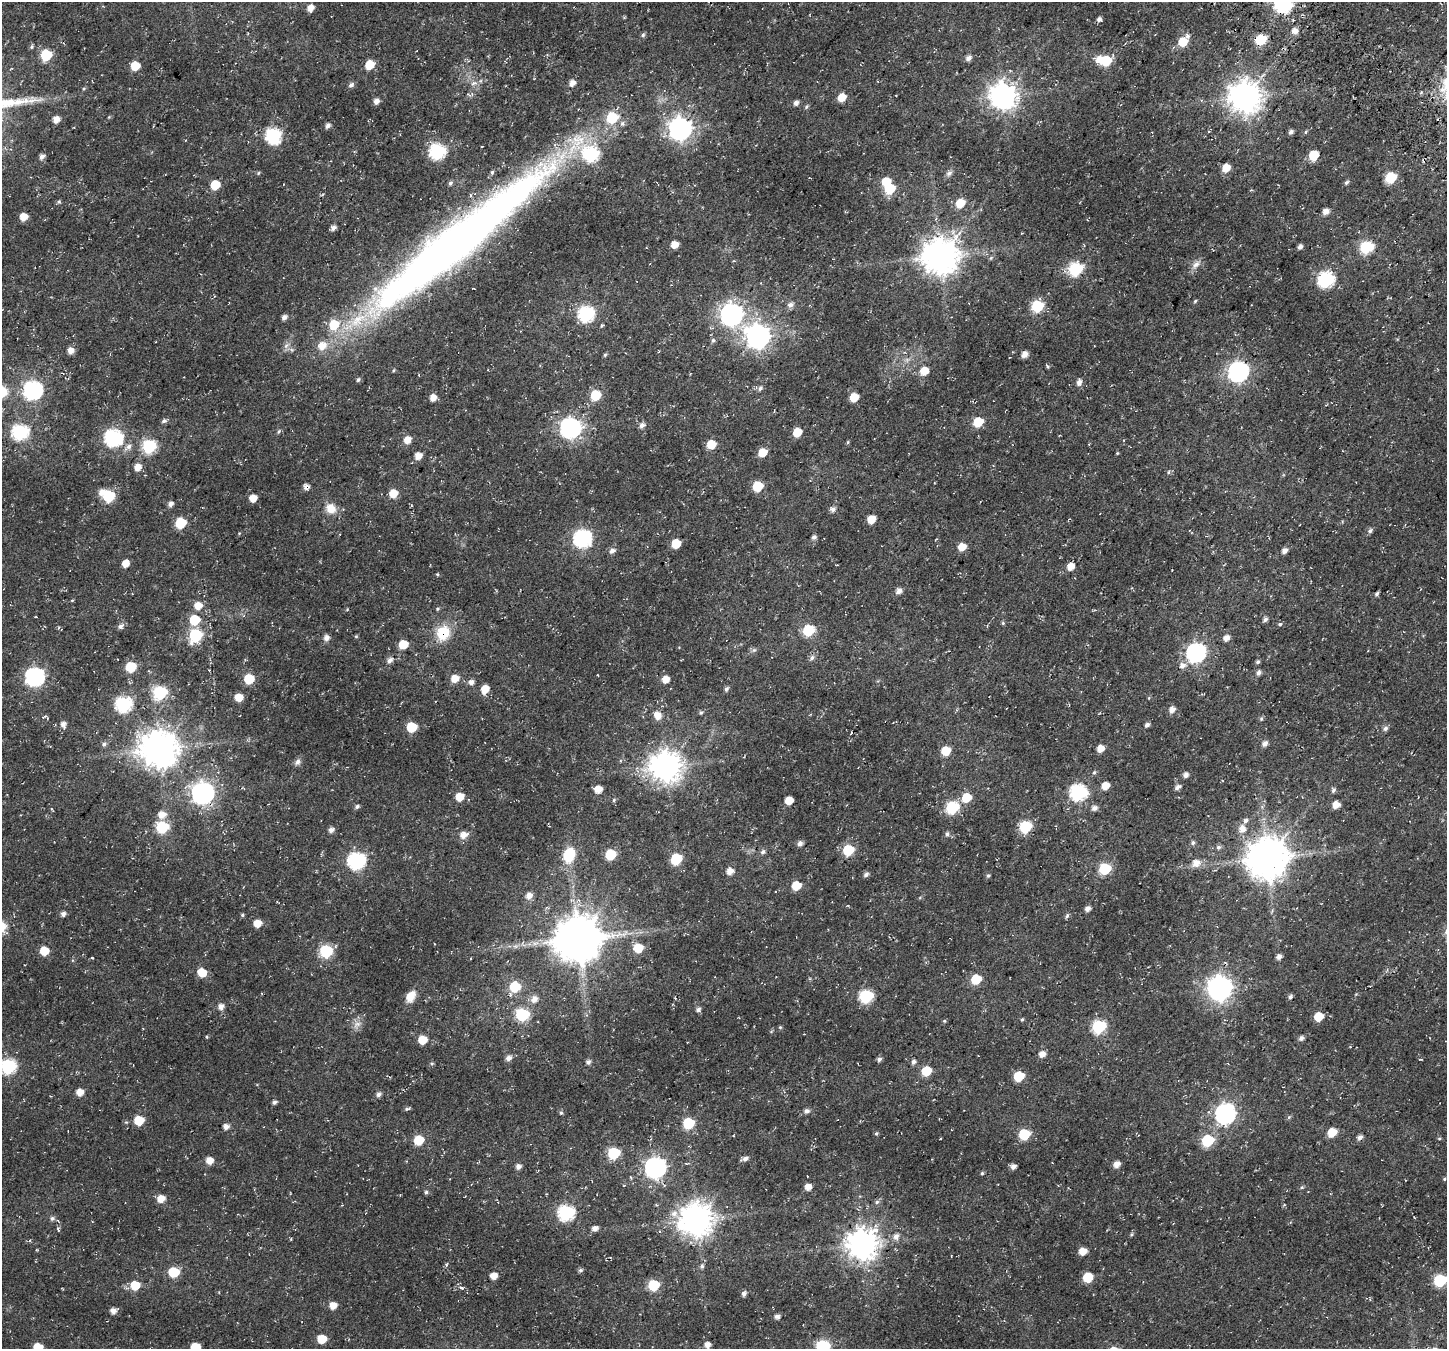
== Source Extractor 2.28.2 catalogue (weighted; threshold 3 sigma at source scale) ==
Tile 10 of 4 x 4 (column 2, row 3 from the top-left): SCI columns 1678-3122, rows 1826-3172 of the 6237 x 6280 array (HDU 1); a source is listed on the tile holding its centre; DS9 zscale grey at full resolution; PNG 1449 x 1351 px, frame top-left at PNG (2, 2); no overlay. Shown black and unused: <1% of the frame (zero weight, under 3 of 4 exposures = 13% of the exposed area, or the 3 px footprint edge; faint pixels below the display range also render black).
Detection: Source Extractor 2.28.2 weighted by HDU 2 'WHT'; one run over the whole footprint, this tile lists its part. Background 0.0184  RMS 0.0048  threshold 0.0215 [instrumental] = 3 sigma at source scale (4.5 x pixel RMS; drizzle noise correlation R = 1.50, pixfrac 1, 0.0396/0.0396 arcsec/px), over >= 5 px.
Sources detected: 320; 2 inside a brighter object's white glare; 5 cosmic-ray / hot-pixel residue — not listed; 6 inside a brighter listed object's ellipse — not listed separately; the other 307 listed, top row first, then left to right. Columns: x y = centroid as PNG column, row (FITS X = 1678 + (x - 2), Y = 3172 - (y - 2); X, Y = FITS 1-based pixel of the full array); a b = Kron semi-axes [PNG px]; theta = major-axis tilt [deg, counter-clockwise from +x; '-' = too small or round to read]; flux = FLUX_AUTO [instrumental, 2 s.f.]
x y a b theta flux
1283 4 8 7 - 110
310 8 6 5 - 4.2
1099 19 5 5 - 1.5
1294 31 6 5 - 3.3
643 35 6 5 - 0.87
1187 36 7 6 - 1.3
1260 40 7 6 - 26
1183 42 7 6 - 11
32 47 6 5 - 0.72
46 55 7 6 - 29
968 58 7 6 - 2
1099 59 8 7 - 4.2
1106 61 7 6 - 22
369 65 6 6 - 11
135 66 6 6 - 11
474 83 10 6 10 1.9
572 83 6 5 - 3.1
351 85 7 5 28 1.4
1003 96 9 9 - 500
842 97 6 5 - 7.3
1245 97 10 10 - 790
376 101 5 5 - 2.7
796 103 6 5 - 1.8
806 107 7 5 56 0.77
109 117 4 4 - 0.43
56 120 6 5 - 3.8
328 125 7 5 52 1.4
680 129 9 8 - 330
1291 132 6 5 - 1.4
273 136 8 7 - 83
437 152 8 7 - 89
1314 155 6 6 - 18
42 157 6 5 - 1.9
1226 168 7 6 - 6.6
492 172 5 4 - 0.77
258 173 5 5 - 0.55
949 173 9 6 29 1.4
1391 178 7 6 - 27
1346 182 6 4 43 0.94
450 183 6 5 - 0.92
215 185 6 6 - 12
889 188 7 6 - 21
59 202 6 5 - 0.66
960 203 7 6 - 11
1325 212 6 5 - 3.1
23 217 6 5 - 5.7
333 228 5 5 - 1.9
456 244 232 33 39 460
674 244 6 5 - 4.4
1300 247 5 4 - 1.5
1366 247 8 6 12 39
940 256 11 10 - 1100
991 258 5 5 - 0.66
1196 264 14 8 41 2.8
1075 269 7 7 - 60
1326 280 8 7 - 93
1195 301 6 3 46 0.58
790 305 8 7 - 2
1037 306 7 6 - 36
586 314 8 7 - 93
731 315 9 8 - 300
284 317 5 5 - 1.9
758 337 10 9 - 390
713 340 6 5 - 0.92
70 351 6 6 - 3.4
1024 354 6 5 - 3.5
605 355 5 4 - 0.63
1047 366 6 3 -50 0.57
924 371 7 6 - 7.2
1238 372 8 8 - 210
358 380 5 5 - 0.93
1079 382 7 5 67 2.1
760 388 8 5 61 1.3
33 390 8 8 - 160
595 395 7 6 - 17
854 397 6 5 - 10
433 398 6 5 - 3.8
164 421 7 4 14 1.1
978 422 6 6 - 16
642 425 6 6 - 2
570 428 8 8 - 210
279 431 6 4 59 0.67
20 432 8 7 - 89
797 432 6 6 - 9.3
113 438 8 8 - 130
407 440 7 6 - 4.7
848 442 6 3 71 0.49
711 444 6 6 - 11
149 446 7 7 - 54
128 447 10 6 40 2.1
762 452 6 6 - 8.8
1117 453 4 4 - 0.45
418 456 6 5 - 4.4
138 467 6 6 - 4.3
1168 472 6 4 89 0.57
757 486 6 6 - 19
393 493 8 7 - 6
108 496 8 7 - 37
253 498 6 5 - 5.2
170 504 6 5 - 1.8
331 508 13 11 -41 5.9
833 509 7 6 - 1.7
871 519 6 5 - 6.9
180 523 7 6 - 22
1370 531 7 5 46 1.3
814 537 5 5 - 1.3
582 538 8 8 - 130
676 544 6 6 - 12
962 547 6 6 - 6
612 551 7 6 - 2
1284 551 6 5 - 2.1
125 564 6 5 - 4.6
1071 567 6 6 - 4.6
437 574 4 4 - 0.51
899 591 6 5 - 2.4
1377 594 6 4 41 0.89
72 600 5 3 - 0.38
198 606 7 7 - 5.5
36 617 3 2 - 0.36
195 620 7 7 - 16
1265 620 6 5 - 1.2
1003 623 5 5 - 0.6
1280 624 6 5 - 0.73
121 626 9 6 35 1.7
808 630 7 6 - 29
443 633 18 15 66 14
195 635 7 7 - 46
356 636 5 4 - 0.52
326 638 6 6 - 2.4
1226 638 6 5 - 2.9
403 644 6 6 - 10
754 650 7 5 43 1
1196 653 8 8 - 180
812 658 7 6 - 1.5
390 660 9 6 42 2
1258 662 6 5 - 0.81
1182 665 9 7 15 2.7
131 667 6 6 - 19
1258 673 6 5 - 1.6
35 677 8 8 - 160
455 678 7 6 - 5.9
249 679 6 6 - 16
665 679 6 5 - 4.7
471 682 6 6 - 2.2
485 689 7 6 - 6.4
726 689 6 5 - 1.1
160 693 7 7 - 52
239 697 6 6 - 6.5
123 704 8 7 - 93
1172 710 7 6 - 2.8
701 713 5 5 - 0.75
657 716 10 8 -53 4.2
44 717 9 3 24 0.66
1261 719 6 5 - 0.72
63 724 8 6 -72 2.1
1147 725 6 5 - 1.3
411 727 6 6 - 17
1385 728 7 6 - 1.4
851 733 3 2 - 0.36
104 744 6 6 - 1.2
1265 744 6 5 - 2.4
1100 748 7 6 - 4.1
159 749 12 11 - 1100
946 751 6 6 - 11
297 762 9 7 56 1.7
666 766 10 10 - 710
1094 772 6 4 42 0.76
1186 775 6 5 - 1.9
1105 786 6 5 - 5.6
1178 787 7 5 31 1.9
598 789 6 6 - 4.9
1333 790 7 5 72 1.1
1078 792 8 7 - 100
203 793 9 8 - 300
459 797 6 6 - 6.8
966 798 8 7 - 11
614 800 6 4 88 0.62
789 800 6 5 - 7.1
1336 805 6 6 - 4.3
357 806 6 5 - 1.1
952 808 7 6 - 45
1094 808 7 6 - 1.9
52 809 6 3 -57 0.5
161 815 9 8 - 4.3
162 827 7 7 - 33
1025 827 7 6 - 37
1242 829 10 9 - 4
331 830 6 5 - 2
947 834 7 5 65 1.2
464 835 8 6 23 4
1193 843 6 5 - 0.99
800 844 6 6 - 1.8
1218 847 7 6 - 1.2
848 850 7 6 - 25
763 852 7 6 - 1.2
569 855 13 10 73 16
610 855 7 6 - 20
1267 858 12 11 - 1600
676 859 7 6 - 27
356 861 8 7 - 120
1196 863 9 8 - 3.9
1105 869 7 6 - 31
730 871 6 6 - 3.7
866 874 6 5 - 1.3
988 875 6 4 72 0.78
796 885 6 6 - 10
529 896 7 6 - 3.1
1087 909 5 5 - 2.2
63 914 5 5 - 1.7
242 915 5 4 - 0.6
1067 916 7 4 63 0.82
257 923 6 6 - 5.9
578 939 13 12 - 2100
638 948 7 6 - 11
44 951 6 6 - 9.1
326 951 7 7 - 42
1279 957 6 5 - 1.8
92 958 3 2 - 0.36
202 972 7 6 - 8.6
976 979 7 6 - 15
514 987 8 7 - 19
1220 988 10 9 - 390
411 996 14 9 58 5.4
866 996 7 7 - 58
1290 997 6 4 57 1.1
534 999 8 7 - 3.1
221 1007 6 6 - 2.6
698 1010 6 5 - 1.4
522 1014 7 7 - 48
1318 1017 6 6 - 10
1022 1019 4 4 - 0.56
944 1021 5 5 - 0.56
357 1025 11 8 37 2.8
780 1027 5 4 - 0.55
1099 1027 7 7 - 58
207 1037 4 3 - 0.41
1301 1038 7 5 69 1.3
422 1040 6 6 - 9
1042 1054 6 6 - 3.1
508 1058 7 6 - 2.2
879 1059 6 5 - 1.2
588 1062 6 5 - 1.4
913 1062 6 5 - 1.4
432 1063 6 3 19 0.56
8 1066 8 7 - 82
926 1071 6 6 - 16
1019 1076 7 6 - 18
80 1092 6 6 - 4.4
378 1094 6 5 - 1.6
274 1102 5 4 - 1.3
407 1109 7 4 14 0.83
807 1111 6 5 - 1.8
561 1113 6 5 - 0.72
1225 1114 9 8 - 190
1289 1117 6 4 45 0.65
139 1120 6 6 - 13
688 1123 7 6 - 26
226 1127 6 6 - 2.4
1332 1132 7 6 - 9.3
876 1133 6 4 67 0.65
1024 1134 7 6 - 25
1439 1139 5 3 - 0.47
419 1140 7 6 - 14
1207 1140 7 6 - 38
614 1153 7 6 - 35
745 1158 8 5 16 1.7
210 1160 6 6 - 4.6
1117 1164 6 5 - 3.4
518 1167 5 5 - 2.1
655 1167 9 8 - 230
1013 1167 5 5 - 2.4
982 1173 5 4 - 0.63
1444 1179 5 4 - 0.53
808 1187 6 5 - 3.5
1302 1187 5 4 - 0.58
426 1192 5 5 - 0.85
161 1199 7 6 - 5.1
877 1202 6 5 - 1
566 1213 8 7 - 92
674 1213 10 10 - 3.5
52 1218 6 5 - 1.2
696 1219 11 10 - 840
595 1228 5 5 - 2.3
58 1229 7 3 -65 0.6
1131 1234 5 4 - 0.62
896 1236 8 7 - 2.4
862 1244 10 10 - 710
1082 1251 6 5 - 5.2
446 1264 6 4 81 0.65
702 1266 6 5 - 0.99
580 1270 6 5 - 0.92
174 1272 7 6 - 20
494 1276 6 5 - 4.1
1088 1277 6 6 - 15
1440 1280 7 6 - 43
135 1285 7 7 - 11
653 1285 7 6 - 23
462 1288 6 4 -8 0.88
744 1294 6 5 - 1.5
333 1305 7 7 - 3.6
113 1311 6 5 - 2.9
777 1316 6 5 - 1.9
322 1339 6 6 - 9.7
708 1345 6 6 - 2.4
823 1346 7 7 - 57
38 1347 7 6 - 10
195 1347 7 6 - 11
Overlapping masked pixels (flux is a lower limit): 4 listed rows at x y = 1260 40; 456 244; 443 633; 203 793
Isophote crosses this tile's border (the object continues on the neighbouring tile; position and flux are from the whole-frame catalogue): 7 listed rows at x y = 1283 4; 456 244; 8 1066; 1440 1280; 823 1346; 38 1347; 195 1347